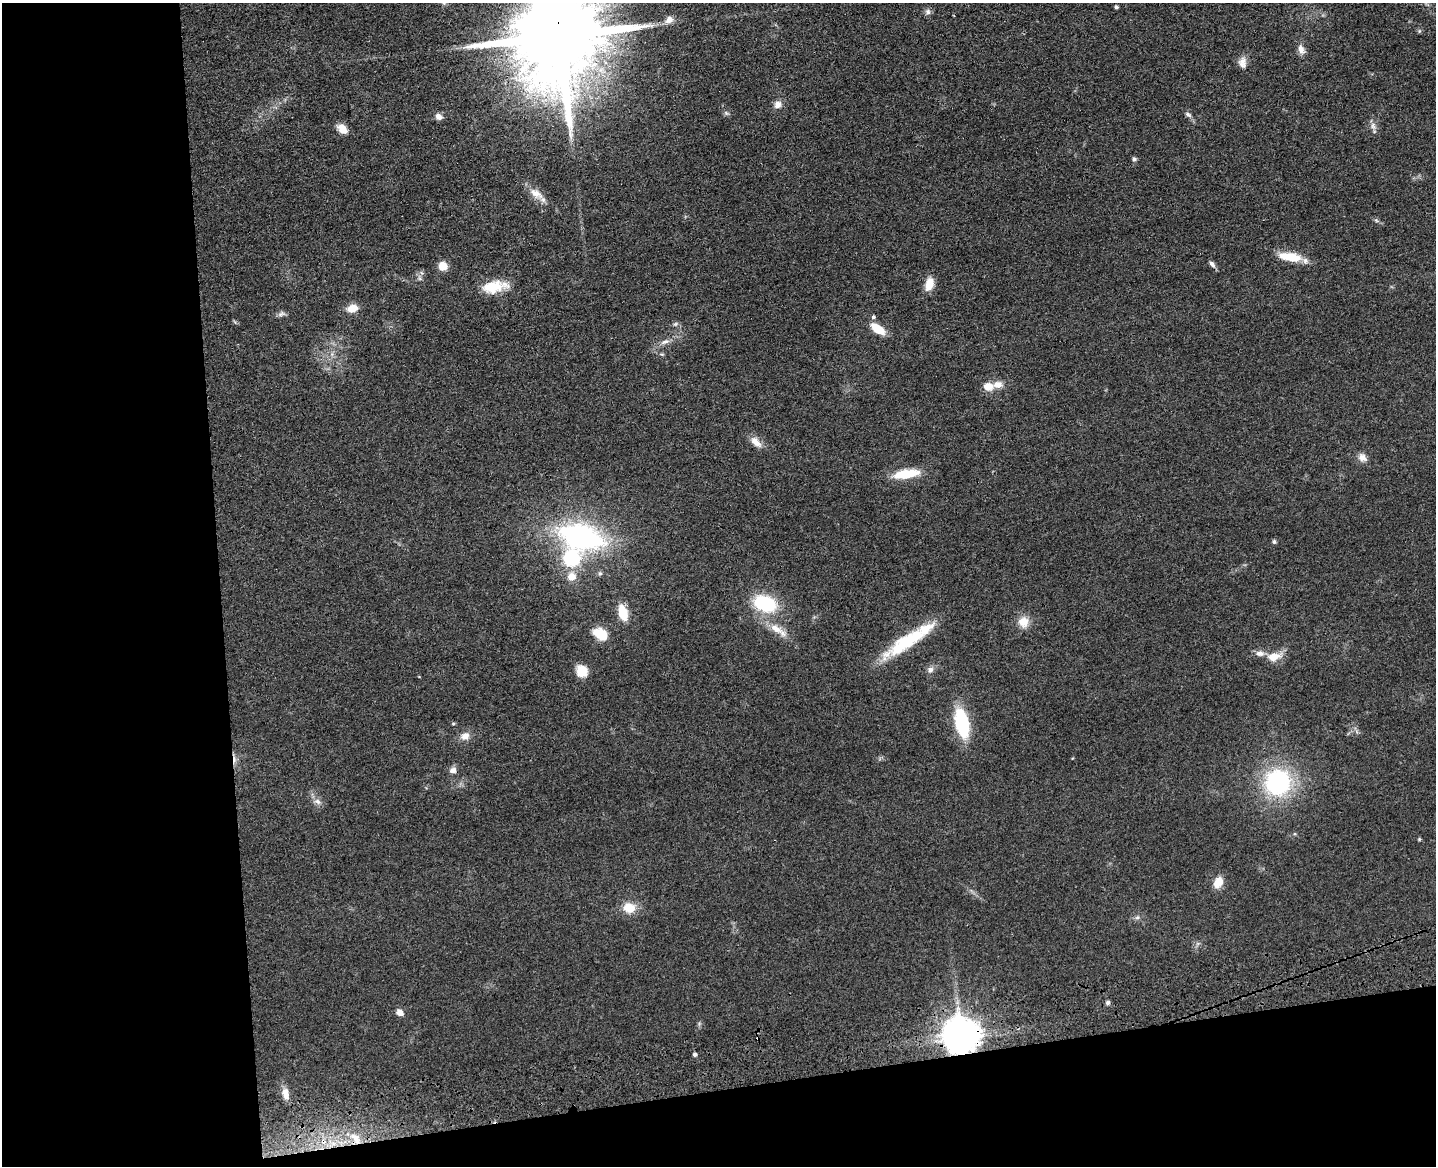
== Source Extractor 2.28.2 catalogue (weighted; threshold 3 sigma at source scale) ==
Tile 10 of 3 x 4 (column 1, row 4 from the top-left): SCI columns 265-1698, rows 117-1280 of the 4726 x 4887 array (HDU 1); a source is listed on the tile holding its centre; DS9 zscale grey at full resolution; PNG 1438 x 1168 px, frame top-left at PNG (2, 3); no overlay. Shown black and unused: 22% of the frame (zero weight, under 3 of 4 exposures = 6% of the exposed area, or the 3 px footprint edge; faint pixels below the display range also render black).
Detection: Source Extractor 2.28.2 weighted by HDU 2 'WHT'; one run over the whole footprint, this tile lists its part. Background 0.0547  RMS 0.0057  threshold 0.0257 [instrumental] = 3 sigma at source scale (4.5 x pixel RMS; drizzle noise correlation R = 1.50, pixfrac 1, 0.05/0.05 arcsec/px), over >= 5 px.
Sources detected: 66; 1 inside a brighter object's white glare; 1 cosmic-ray / hot-pixel residue — not listed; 3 inside a brighter listed object's ellipse — not listed separately; the other 61 listed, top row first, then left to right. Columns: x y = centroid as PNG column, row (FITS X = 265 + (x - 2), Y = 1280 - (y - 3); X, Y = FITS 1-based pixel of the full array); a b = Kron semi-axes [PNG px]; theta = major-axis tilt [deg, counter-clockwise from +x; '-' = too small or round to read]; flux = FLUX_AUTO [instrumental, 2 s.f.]
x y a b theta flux
444 3 6 4 -45 0.97
1116 7 4 3 - 1.3
928 12 9 7 -60 1.8
669 20 9 7 33 3.8
559 36 27 20 -90 15000
1301 49 13 8 -66 3.5
1242 63 15 10 90 4
778 104 10 8 47 3.4
726 113 8 4 -45 1.1
1188 114 9 5 -28 1.6
438 117 9 7 -31 2.8
1373 126 11 7 -75 2.7
342 129 10 7 -47 7.4
1134 159 5 5 - 1.5
536 193 23 11 -35 6.9
1376 220 6 4 -44 0.98
1290 257 25 9 -8 15
1212 264 10 5 -51 1.9
443 266 10 10 - 5.7
422 273 6 4 -70 0.99
929 284 15 9 74 7.7
492 287 28 14 9 16
352 308 12 9 15 6.6
281 314 11 6 13 1.8
873 317 5 5 - 1.2
675 324 6 5 - 1.1
878 329 14 7 -34 12
665 342 14 6 17 3
998 384 13 9 7 4.6
988 386 10 8 -6 6.8
756 442 17 9 -44 5.1
1362 457 12 9 -43 3.7
906 474 27 9 9 19
581 537 45 24 -15 110
1274 542 5 5 - 1.1
571 577 11 10 - 5.9
765 603 21 14 -20 38
623 613 13 8 -75 14
1023 622 15 14 - 7
776 629 26 10 -29 9
600 634 18 12 -31 12
907 642 61 15 33 33
1273 657 17 10 10 7.6
930 670 9 8 - 2.5
582 671 12 11 - 9.7
962 723 26 12 -77 41
453 724 5 4 - 0.72
465 736 12 10 26 4.5
453 770 10 8 11 2.6
1278 782 29 29 - 66
317 801 11 7 -32 2.8
1419 839 4 4 - 0.61
1218 882 12 9 65 7.8
629 908 15 13 -10 9.1
1137 917 7 5 29 1.3
1108 1003 6 5 - 1.3
399 1012 7 5 -38 4.8
960 1039 10 7 -6 950
694 1054 4 4 - 1.3
285 1094 14 8 -77 4.3
355 1138 18 7 -56 4.6
Overlapping masked pixels (flux is a lower limit): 3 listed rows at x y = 559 36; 960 1039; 355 1138
Isophote crosses this tile's border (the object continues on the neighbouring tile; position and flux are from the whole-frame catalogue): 2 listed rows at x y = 444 3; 559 36